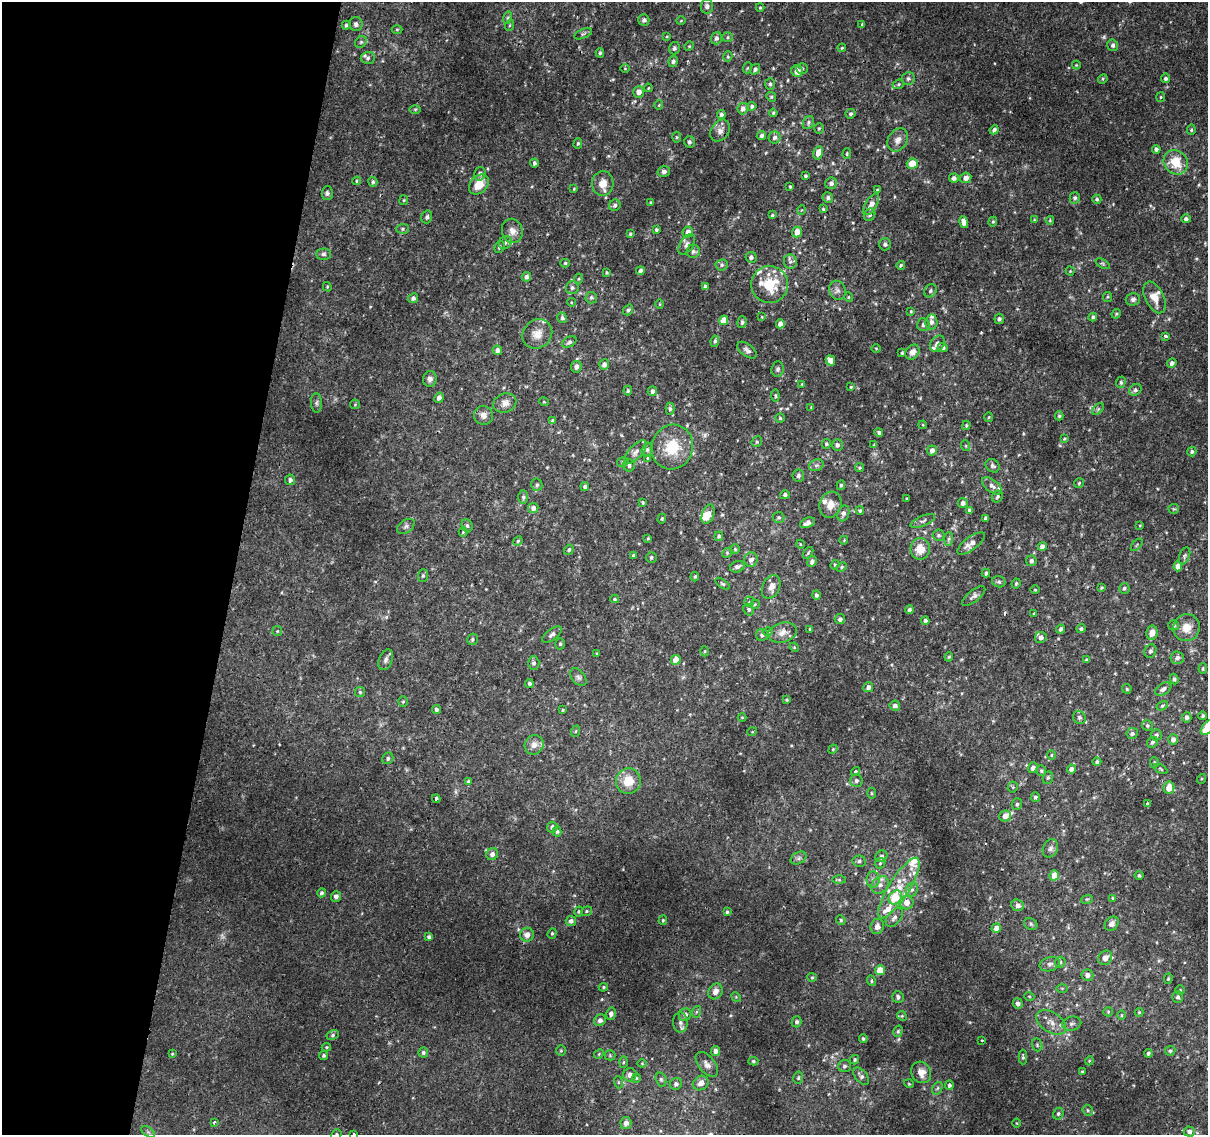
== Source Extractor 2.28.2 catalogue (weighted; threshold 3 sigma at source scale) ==
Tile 9 of 4 x 4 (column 1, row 3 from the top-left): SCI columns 5-1210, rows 1396-2528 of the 4842 x 5116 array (HDU 1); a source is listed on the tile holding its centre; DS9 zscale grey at full resolution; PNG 1210 x 1137 px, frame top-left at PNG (2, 2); each listed source drawn as its Kron ellipse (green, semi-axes under 4 px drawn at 4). Shown black and unused: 19% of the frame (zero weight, under 2 of 3 exposures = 2% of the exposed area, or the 3 px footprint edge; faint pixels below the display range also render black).
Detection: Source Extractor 2.28.2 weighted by HDU 2 'WHT'; one run over the whole footprint, this tile lists its part. Background 0.00508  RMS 0.0022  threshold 0.0101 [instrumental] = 3 sigma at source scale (4.5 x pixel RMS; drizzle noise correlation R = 1.50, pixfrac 1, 0.0396/0.0396 arcsec/px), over >= 5 px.
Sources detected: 482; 4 too faint to see at this stretch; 1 inside a brighter object's white glare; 1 cosmic-ray / hot-pixel residue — neither listed nor drawn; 19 inside a brighter listed object's ellipse — not listed separately; the other 457 listed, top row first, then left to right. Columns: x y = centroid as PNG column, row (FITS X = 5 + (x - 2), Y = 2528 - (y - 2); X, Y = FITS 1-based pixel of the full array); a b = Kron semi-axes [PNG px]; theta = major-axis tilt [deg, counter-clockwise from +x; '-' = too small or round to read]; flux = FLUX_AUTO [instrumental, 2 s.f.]
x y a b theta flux
707 6 7 6 - 0.69
760 8 4 4 - 0.24
507 18 6 4 70 0.37
644 20 6 5 - 0.62
681 21 5 3 - 0.19
356 24 7 6 - 0.69
862 24 3 2 - 0.47
346 25 4 3 - 0.4
510 25 5 3 - 0.22
397 29 5 3 - 0.23
583 34 9 4 23 0.48
667 36 4 3 - 0.2
728 37 5 5 - 0.33
716 38 6 5 - 0.79
361 42 6 5 - 0.39
1113 45 6 5 - 0.61
689 46 5 4 - 0.26
674 48 6 5 - 0.56
842 48 4 3 - 0.21
600 53 4 4 - 0.36
728 57 5 4 - 0.28
368 58 7 6 - 0.62
673 61 6 4 82 0.49
1076 65 4 4 - 0.21
625 68 5 3 - 0.17
747 68 5 3 - 0.21
755 69 5 4 - 0.61
802 69 5 5 - 0.35
797 71 6 5 - 1.6
1166 78 5 4 - 0.48
908 79 6 6 - 0.59
1103 79 5 4 - 0.27
770 84 6 5 - 0.42
898 84 6 4 22 0.36
648 88 4 2 - 0.16
639 92 6 5 - 1.3
771 97 5 4 - 0.29
1161 97 5 4 - 0.26
659 105 5 3 - 0.16
752 106 4 4 - 0.49
415 109 6 4 1 0.25
743 109 5 5 - 0.97
773 113 4 4 - 0.27
721 114 4 4 - 0.57
850 114 5 4 - 0.49
808 123 7 5 62 0.52
819 128 5 4 - 0.29
994 130 5 4 - 0.63
1191 130 5 4 - 0.32
720 131 12 9 53 1.2
761 135 5 4 - 0.59
677 137 5 3 - 0.24
775 137 6 6 - 0.66
898 140 12 9 58 1.4
689 142 6 5 - 0.5
578 143 5 4 - 0.33
1156 149 4 4 - 0.56
818 153 6 5 - 1.9
847 154 5 4 - 0.33
1176 162 13 11 -47 5.4
534 163 4 3 - 0.46
912 164 5 5 - 3.7
664 171 6 5 - 0.63
480 174 7 5 73 0.74
805 176 3 3 - 0.31
954 178 5 4 - 0.84
966 178 6 5 - 1.2
357 181 4 4 - 0.26
373 182 5 4 - 0.39
603 183 12 10 87 2.3
831 183 6 5 - 0.81
479 184 11 8 46 3.3
790 187 3 3 - 0.29
574 189 3 3 - 0.19
877 190 4 4 - 0.24
327 193 7 5 86 0.48
828 198 5 5 - 0.58
1075 198 6 5 - 0.59
1097 199 4 4 - 0.34
404 200 5 4 - 0.25
651 203 3 3 - 0.29
871 204 12 5 59 1.7
615 205 6 5 - 0.62
823 209 4 4 - 0.24
801 210 5 3 - 0.18
772 215 4 3 - 0.26
870 215 6 5 - 0.44
427 217 6 5 - 0.6
1186 219 5 4 - 0.63
1034 220 3 3 - 0.17
1050 220 4 4 - 0.23
964 222 6 4 -76 1.5
993 222 5 4 - 0.3
403 229 6 5 - 0.38
656 230 4 4 - 0.37
512 231 12 10 -72 1.6
688 232 6 5 - 1.5
797 232 5 4 - 1.9
630 234 4 3 - 0.33
505 243 7 6 - 0.51
687 244 11 6 58 0.82
885 244 6 6 - 0.47
499 247 6 5 - 0.5
693 251 6 6 - 0.57
323 254 7 5 1 0.54
751 257 5 5 - 0.59
790 262 7 6 - 0.64
565 263 4 4 - 0.34
1103 264 8 4 -31 0.37
722 265 6 5 - 0.53
901 265 4 3 - 0.31
640 271 4 4 - 0.89
1070 271 4 4 - 0.21
607 273 4 4 - 0.3
526 277 5 4 - 0.79
578 279 5 3 - 0.21
770 284 18 18 - 7.3
705 286 4 4 - 0.56
327 287 5 4 - 0.24
572 288 6 6 - 0.64
837 290 10 8 -71 0.87
930 291 7 6 - 0.5
848 297 5 3 - 0.21
1108 297 5 4 - 0.28
1155 297 17 9 -64 2.8
413 298 5 4 - 0.63
591 298 6 5 - 0.46
1133 299 7 6 - 0.67
571 302 4 3 - 0.17
660 304 5 3 - 0.19
628 310 6 4 54 0.5
911 311 3 3 - 0.2
1116 314 5 4 - 0.26
762 317 4 3 - 0.18
1093 317 4 4 - 0.48
562 318 5 4 - 0.5
999 319 5 5 - 0.57
724 320 5 4 - 2.8
742 322 6 4 76 0.41
931 322 7 6 - 0.92
780 324 4 4 - 1.4
923 325 6 6 - 0.77
537 334 16 14 41 2.4
1166 336 4 3 - 0.64
715 341 6 4 80 0.39
569 342 7 5 29 0.48
937 344 9 6 52 1
943 347 5 4 - 0.6
876 348 4 3 - 0.17
497 350 5 4 - 0.87
747 350 11 6 -37 0.74
912 352 8 6 53 1.3
902 353 3 3 - 0.28
830 360 5 4 - 2.6
1172 363 5 4 - 0.82
604 364 5 5 - 0.99
576 367 6 5 - 1
778 369 7 6 - 0.56
430 379 8 6 78 0.88
1121 382 6 5 - 0.45
802 384 4 3 - 0.21
851 387 3 3 - 0.2
1135 390 7 5 37 0.57
628 391 5 3 - 0.29
652 391 5 4 - 0.71
775 395 6 3 -84 0.28
439 398 5 4 - 1
544 402 5 3 - 0.19
316 403 10 5 -87 0.59
505 403 12 9 20 1.3
355 404 5 4 - 0.24
811 407 4 4 - 0.17
670 409 6 4 -89 0.49
1098 409 7 4 45 0.38
483 415 10 9 - 1.3
1059 416 4 4 - 0.32
989 417 5 3 - 0.21
780 418 4 4 - 0.3
553 421 4 3 - 0.52
923 425 4 3 - 0.19
966 425 5 3 - 0.28
879 432 4 4 - 0.5
1064 439 4 3 - 0.24
757 442 6 5 - 0.33
826 444 5 4 - 0.36
837 445 6 5 - 0.71
874 445 4 4 - 0.29
966 446 5 3 - 0.19
672 447 22 20 69 7.4
647 450 7 5 75 0.53
932 450 5 5 - 1.1
1192 451 5 4 - 0.48
636 452 15 6 49 1.2
648 458 3 3 - 0.51
623 462 6 5 - 0.48
629 465 6 5 - 0.55
816 465 8 5 20 0.52
993 466 7 6 - 0.56
859 468 4 4 - 0.31
798 476 6 6 - 0.53
290 480 5 5 - 0.7
1079 483 5 5 - 0.31
537 485 6 5 - 0.48
841 485 5 4 - 0.32
585 486 4 4 - 0.67
992 486 11 6 -38 0.95
785 495 5 4 - 0.59
523 497 7 5 -89 0.43
997 497 6 5 - 0.4
907 499 3 3 - 0.3
643 502 4 3 - 0.25
963 503 5 5 - 0.96
830 505 13 10 73 2.2
533 508 5 5 - 0.95
1174 509 5 5 - 0.27
970 510 4 4 - 0.8
860 511 4 4 - 0.26
843 513 8 6 71 0.86
708 514 10 6 70 2.3
779 517 6 5 - 0.42
986 518 4 3 - 0.6
662 519 5 4 - 0.24
923 521 13 5 24 0.69
807 523 8 4 25 1.2
1140 525 4 2 - 0.16
406 526 10 6 35 0.67
467 526 7 5 -69 0.42
463 532 4 4 - 0.25
938 535 6 5 - 0.49
719 536 5 4 - 0.46
648 538 4 3 - 0.23
949 539 7 4 88 0.47
844 540 4 3 - 0.2
518 541 5 4 - 0.29
971 543 16 6 36 1.8
800 544 4 3 - 0.17
1137 545 7 3 46 0.21
1042 546 4 4 - 1.1
735 549 5 5 - 0.31
920 549 10 10 - 3.5
569 550 5 4 - 0.44
727 553 6 4 47 0.3
808 553 6 3 55 0.27
634 555 4 3 - 0.44
1184 556 9 5 68 0.5
651 557 5 5 - 0.46
751 560 7 6 - 1.3
812 561 6 4 66 0.73
1031 561 5 5 - 0.72
835 565 5 4 - 0.24
1178 566 5 4 - 1.4
737 567 7 5 21 0.75
842 567 5 4 - 0.29
986 573 4 3 - 0.44
423 576 6 5 - 0.4
695 577 5 3 - 0.25
999 582 7 5 -13 0.45
722 584 8 4 -35 0.36
1016 584 5 3 - 0.27
771 587 12 8 63 1.5
1102 588 4 3 - 0.25
1124 588 5 5 - 0.46
1035 590 4 3 - 0.17
816 595 4 4 - 0.44
974 596 14 6 38 0.78
615 599 4 4 - 0.31
749 602 5 5 - 0.31
755 604 5 4 - 0.29
749 610 6 5 - 0.38
909 610 4 4 - 0.65
1034 613 3 3 - 0.23
840 619 5 5 - 0.65
925 621 4 4 - 0.79
1173 625 5 5 - 0.51
1187 628 13 13 - 2.9
810 629 3 3 - 0.38
1061 629 4 3 - 0.6
1081 629 4 4 - 0.46
277 631 5 5 - 0.24
768 632 5 3 - 0.25
782 633 14 9 16 1.8
1152 633 7 5 80 1.9
552 634 11 5 36 0.86
762 635 6 6 - 0.71
1041 637 6 5 - 0.91
472 639 6 5 - 0.43
560 644 6 5 - 0.36
794 647 5 4 - 0.21
705 651 5 3 - 0.21
1150 651 7 5 62 0.5
597 654 3 3 - 0.2
949 657 5 4 - 0.3
1177 658 7 6 - 0.78
386 660 11 6 69 0.84
676 660 5 4 - 3.6
1087 660 4 3 - 0.5
534 663 6 6 - 0.59
1203 669 5 4 - 0.3
578 677 10 6 -51 0.69
1174 679 5 4 - 0.44
529 683 4 4 - 0.45
868 687 5 4 - 0.81
1127 689 5 4 - 0.32
1163 689 9 5 33 0.76
360 692 5 5 - 0.34
787 700 3 3 - 0.26
403 701 5 5 - 0.31
895 706 5 5 - 0.7
1162 706 6 3 31 0.27
436 709 4 4 - 0.46
563 710 3 3 - 0.22
1203 716 4 4 - 0.4
742 717 4 3 - 0.15
1079 717 7 6 - 0.52
1187 717 5 4 - 0.63
1147 725 5 5 - 0.43
1207 727 9 5 54 7.8
576 731 6 3 70 0.24
752 732 5 3 - 0.17
1132 734 6 5 - 0.61
1156 735 5 5 - 0.49
1173 739 5 5 - 1
1152 742 6 5 - 0.52
534 745 10 9 - 1.5
833 749 5 4 - 0.25
1051 755 4 4 - 0.26
388 758 6 5 - 0.45
1097 762 4 4 - 0.45
1154 762 5 4 - 0.32
1033 768 5 4 - 0.87
1071 769 4 4 - 1.1
1161 769 7 3 -28 0.29
855 771 5 4 - 0.45
1041 771 5 4 - 0.39
1048 778 6 5 - 0.35
1201 779 5 3 - 0.22
468 781 4 3 - 0.23
628 781 13 12 - 4.1
856 781 6 6 - 0.61
1013 787 5 5 - 0.3
1169 788 6 5 - 2.7
872 793 5 3 - 0.23
1035 797 5 4 - 0.44
436 799 4 3 - 1.7
1017 804 6 5 - 0.46
1147 804 3 3 - 0.51
1005 816 6 5 - 1.5
552 827 6 5 - 0.69
557 831 5 4 - 0.37
1050 848 9 7 64 0.81
492 854 6 5 - 0.97
881 856 6 5 - 0.54
799 858 8 5 27 0.61
859 861 6 5 - 0.58
880 863 6 4 44 0.35
1054 875 5 5 - 3.4
1139 875 4 4 - 0.41
873 879 8 6 89 0.84
839 880 6 4 -1 0.34
880 885 10 7 44 1.2
899 888 35 10 58 5.8
912 890 7 5 67 0.6
321 893 4 4 - 0.43
336 896 5 5 - 0.71
895 897 7 6 - 5.8
1113 898 4 3 - 0.26
1087 899 6 3 16 0.28
907 902 7 7 - 1.9
1018 905 6 5 - 0.98
586 911 5 4 - 0.34
579 912 5 4 - 0.35
727 912 4 4 - 0.37
894 917 11 6 51 0.87
663 920 4 4 - 0.29
841 920 5 4 - 0.32
571 921 5 5 - 0.65
1031 924 7 5 -25 0.47
1112 924 8 6 46 0.92
877 926 8 6 71 1.3
996 928 5 4 - 1.4
552 933 5 4 - 0.32
527 935 7 7 - 1.5
429 937 4 4 - 0.52
1105 958 7 6 - 1.4
1060 962 6 5 - 0.37
1050 964 10 7 15 0.78
880 970 5 5 - 3.8
1087 975 6 5 - 1
812 977 5 4 - 0.27
1168 979 5 4 - 0.31
871 981 5 4 - 0.31
603 987 4 4 - 0.28
1062 988 6 4 0 0.24
1180 990 5 5 - 0.26
715 991 8 7 - 1.4
1029 996 5 3 - 0.2
736 997 5 4 - 0.25
898 997 6 5 - 0.68
1178 997 6 5 - 0.51
1018 1003 5 5 - 0.78
696 1012 6 4 71 0.34
1108 1012 5 4 - 0.27
1139 1012 4 4 - 0.21
611 1014 6 5 - 0.74
685 1015 6 6 - 0.78
1121 1015 4 3 - 0.19
902 1016 5 4 - 0.28
600 1020 6 5 - 0.73
797 1022 5 5 - 0.49
1051 1022 17 10 -33 2.2
680 1023 10 7 -87 0.93
1072 1024 9 7 12 0.73
898 1031 6 4 74 0.35
333 1035 6 4 28 0.37
863 1039 4 4 - 0.38
982 1040 3 2 - 0.15
1037 1045 6 5 - 0.36
326 1047 5 4 - 0.26
561 1051 5 4 - 0.29
715 1051 5 4 - 0.85
1170 1051 5 4 - 0.43
423 1052 5 5 - 0.5
1148 1053 4 3 - 0.42
172 1054 3 3 - 0.23
599 1054 5 4 - 0.27
610 1055 5 5 - 0.29
324 1056 4 4 - 0.36
1023 1057 7 4 90 0.41
855 1060 5 4 - 0.33
753 1061 5 4 - 0.37
1089 1061 4 3 - 0.2
623 1062 5 3 - 0.29
642 1063 4 4 - 0.21
707 1064 15 8 -51 1.3
844 1066 6 6 - 0.53
921 1072 11 9 -63 2
1082 1072 3 3 - 0.22
630 1075 7 6 - 1.3
861 1076 10 6 -49 0.71
636 1078 5 4 - 0.26
798 1078 6 4 76 0.35
661 1079 7 5 -73 0.44
618 1082 6 4 -72 0.31
701 1083 8 7 - 1.5
676 1084 6 5 - 0.72
909 1084 5 3 - 0.19
949 1085 4 4 - 0.47
937 1088 7 4 59 0.38
1088 1110 6 5 - 0.32
1058 1114 6 5 - 0.44
214 1122 3 3 - 0.62
626 1123 6 5 - 1.2
1017 1123 4 3 - 0.16
148 1132 8 4 -37 0.47
1189 1132 5 5 - 0.7
336 1134 5 4 - 0.33
354 1134 3 3 - 0.91
Isophote crosses this tile's border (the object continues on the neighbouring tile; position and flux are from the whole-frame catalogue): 3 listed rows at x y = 1207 727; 336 1134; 354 1134